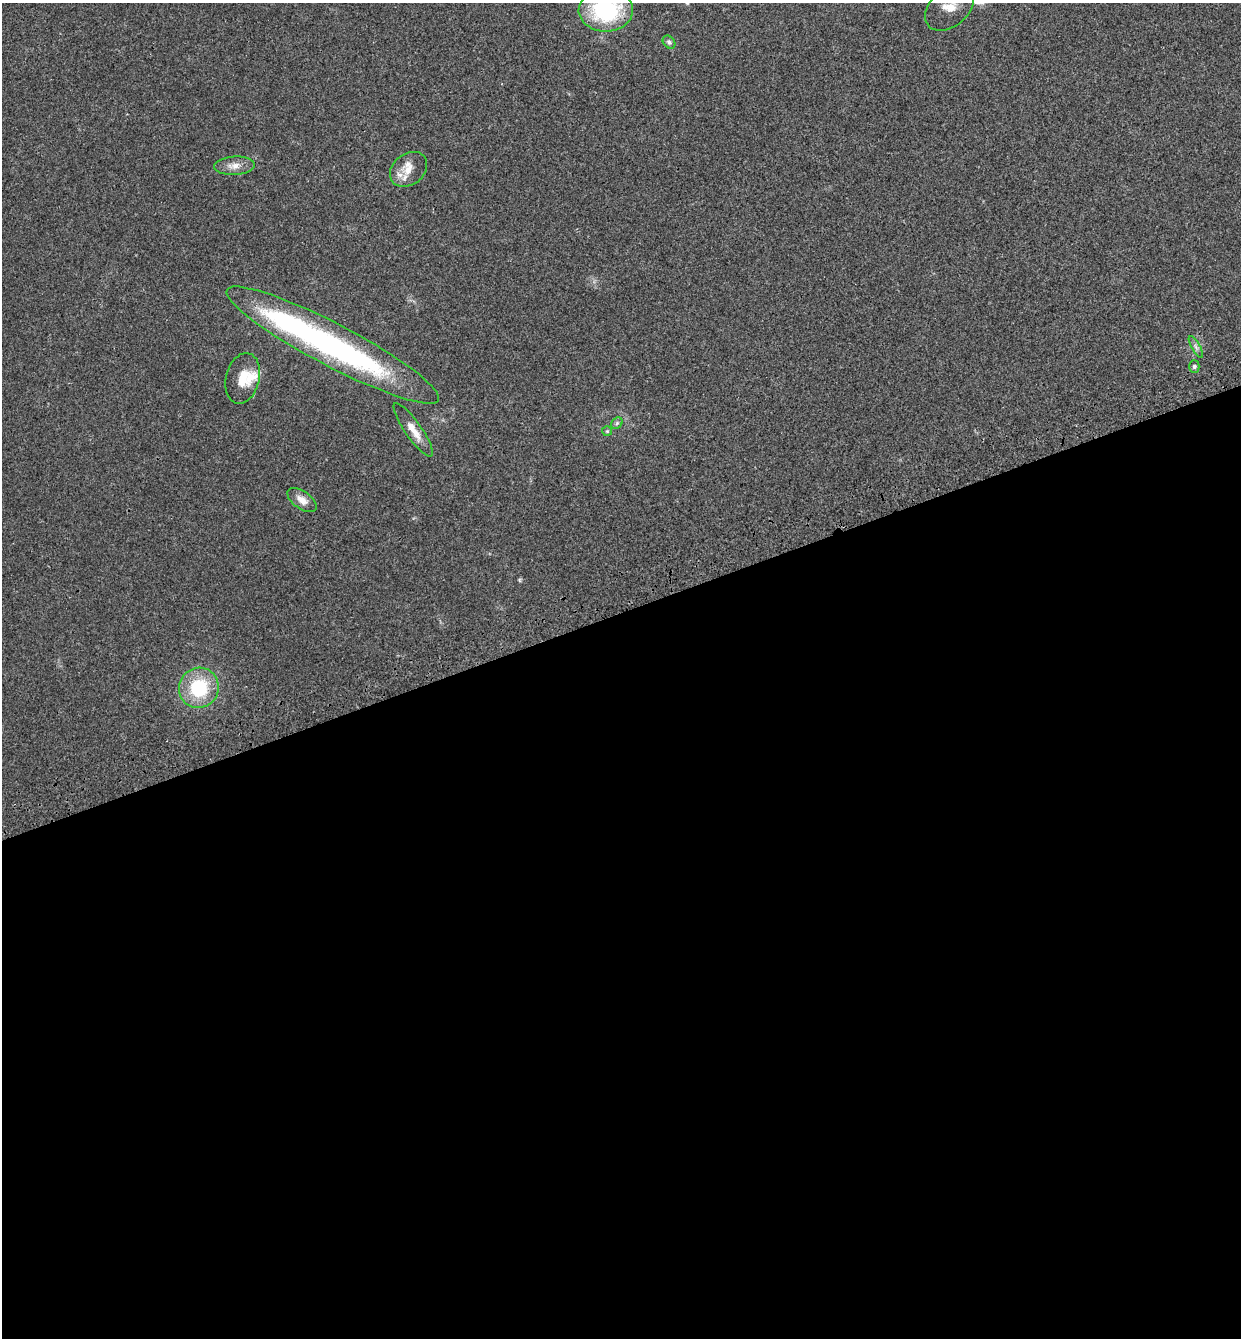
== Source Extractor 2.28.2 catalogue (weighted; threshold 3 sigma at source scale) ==
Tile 15 of 4 x 4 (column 3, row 4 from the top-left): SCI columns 2746-3984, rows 121-1456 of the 5439 x 5585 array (HDU 1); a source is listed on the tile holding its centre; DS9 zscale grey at full resolution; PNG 1243 x 1340 px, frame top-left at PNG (2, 3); each listed source drawn as its Kron ellipse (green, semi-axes under 4 px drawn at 4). Shown black and unused: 54% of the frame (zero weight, under 3 of 4 exposures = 9% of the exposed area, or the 3 px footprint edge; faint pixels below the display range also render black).
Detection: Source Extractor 2.28.2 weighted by HDU 2 'WHT'; one run over the whole footprint, this tile lists its part. Background 0.0211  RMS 0.003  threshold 0.0134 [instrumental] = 3 sigma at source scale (4.5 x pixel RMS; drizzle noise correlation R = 1.50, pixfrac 1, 0.0396/0.0396 arcsec/px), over >= 5 px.
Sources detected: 16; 1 inside a brighter object's white glare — neither listed nor drawn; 1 inside a brighter listed object's ellipse — not listed separately; the other 14 listed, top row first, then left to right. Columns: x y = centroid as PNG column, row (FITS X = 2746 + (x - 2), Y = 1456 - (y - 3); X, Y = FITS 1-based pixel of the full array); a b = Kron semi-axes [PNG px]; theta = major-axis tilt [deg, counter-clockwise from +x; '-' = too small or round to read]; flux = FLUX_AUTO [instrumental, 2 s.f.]
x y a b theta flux
949 7 28 19 41 6.5
606 10 27 21 -1 28
669 42 7 5 -46 0.69
234 166 20 9 3 2.7
409 169 20 15 39 4.4
333 345 119 21 -28 85
1196 347 12 4 -60 0.88
1194 366 6 5 - 0.52
243 378 26 16 76 5.8
617 423 6 5 - 0.58
413 430 32 8 -55 3.9
607 431 5 5 - 0.4
302 500 17 8 -35 2.5
199 688 20 19 - 17
Isophote crosses this tile's border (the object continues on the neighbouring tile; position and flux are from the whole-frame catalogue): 2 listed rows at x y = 949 7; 606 10